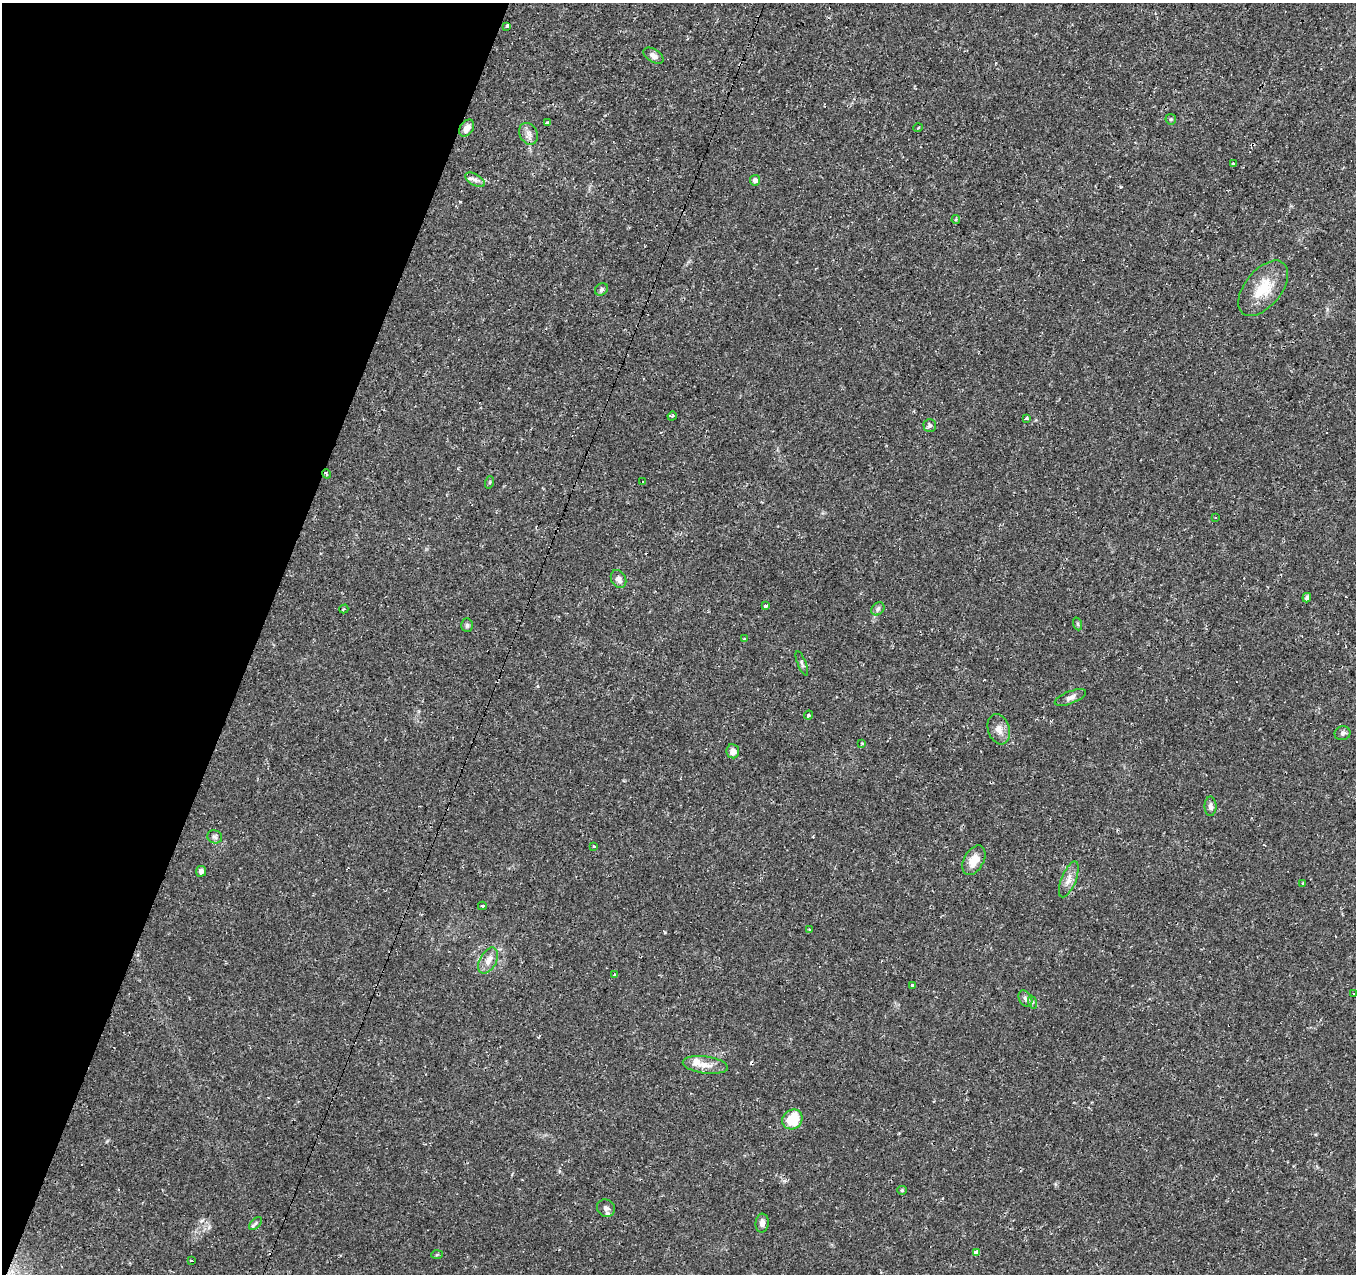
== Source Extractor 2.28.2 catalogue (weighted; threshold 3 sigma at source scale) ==
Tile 9 of 4 x 4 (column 1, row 3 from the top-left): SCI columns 1-1354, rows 1483-2754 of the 5423 x 5573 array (HDU 1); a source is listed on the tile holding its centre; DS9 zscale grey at full resolution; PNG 1358 x 1276 px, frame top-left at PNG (2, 3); each listed source drawn as its Kron ellipse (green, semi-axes under 4 px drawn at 4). Shown black and unused: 19% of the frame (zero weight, under 2 of 3 exposures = <1% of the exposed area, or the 3 px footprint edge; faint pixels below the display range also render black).
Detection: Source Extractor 2.28.2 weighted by HDU 2 'WHT'; one run over the whole footprint, this tile lists its part. Background 0.0479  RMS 0.0037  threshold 0.0166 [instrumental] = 3 sigma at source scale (4.5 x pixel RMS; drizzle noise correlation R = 1.50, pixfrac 1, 0.0396/0.0396 arcsec/px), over >= 5 px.
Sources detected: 70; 10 cosmic-ray / hot-pixel residue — neither listed nor drawn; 1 inside a brighter listed object's ellipse — not listed separately; the other 59 listed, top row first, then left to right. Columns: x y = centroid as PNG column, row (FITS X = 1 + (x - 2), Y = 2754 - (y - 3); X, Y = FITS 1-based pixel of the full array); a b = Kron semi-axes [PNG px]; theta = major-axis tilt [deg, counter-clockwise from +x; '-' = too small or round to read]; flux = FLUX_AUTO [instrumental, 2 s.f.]
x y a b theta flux
506 27 4 3 - 3.6
653 56 11 6 -31 1.9
1171 119 5 5 - 0.54
547 123 3 3 - 4.4
467 128 9 6 54 2.4
918 128 5 3 - 0.27
528 134 11 9 -61 2.1
1233 163 3 3 - 2.2
475 180 11 5 -30 1.5
755 180 5 5 - 1.4
956 220 4 4 - 0.43
1263 288 32 18 51 11
601 289 7 5 39 0.82
672 416 4 3 - 0.52
1026 418 4 3 - 6.9
930 426 6 6 - 0.74
326 474 5 3 - 0.83
490 482 6 4 71 0.42
642 482 3 3 - 1.1
1215 517 3 2 - 0.62
619 579 9 7 -61 1.9
1307 598 5 4 - 1
766 606 4 3 - 1
344 609 4 3 - 0.36
878 609 7 5 44 0.87
1078 624 6 4 -70 0.54
467 625 7 5 -88 0.73
745 639 3 3 - 0.39
802 663 13 3 -68 0.69
1070 697 16 6 21 1.7
809 715 5 3 - 0.56
999 729 15 11 -72 3.1
1342 733 8 7 - 0.91
862 743 3 3 - 0.88
733 751 7 6 - 2.2
1210 806 10 6 -89 1.3
215 837 7 6 - 0.99
594 846 3 3 - 0.37
974 860 16 9 60 4.8
201 871 5 5 - 1.3
1069 879 19 7 68 2.9
1303 884 4 3 - 0.59
482 906 4 3 - 0.46
809 930 3 3 - 0.75
488 961 14 8 61 2.8
615 975 3 3 - 1.2
912 985 4 3 - 2.3
1354 993 3 2 - 0.37
1025 998 9 6 -59 1.1
1032 1002 7 4 -72 0.66
705 1065 23 8 -7 3.7
792 1119 11 9 40 11
902 1190 5 4 - 0.39
606 1208 9 8 - 1.7
255 1223 8 4 45 0.78
762 1223 9 6 86 1.6
976 1252 4 4 - 7.8
437 1254 6 4 4 0.39
191 1261 4 2 - 0.46
Overlapping masked pixels (flux is a lower limit): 1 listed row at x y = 326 474